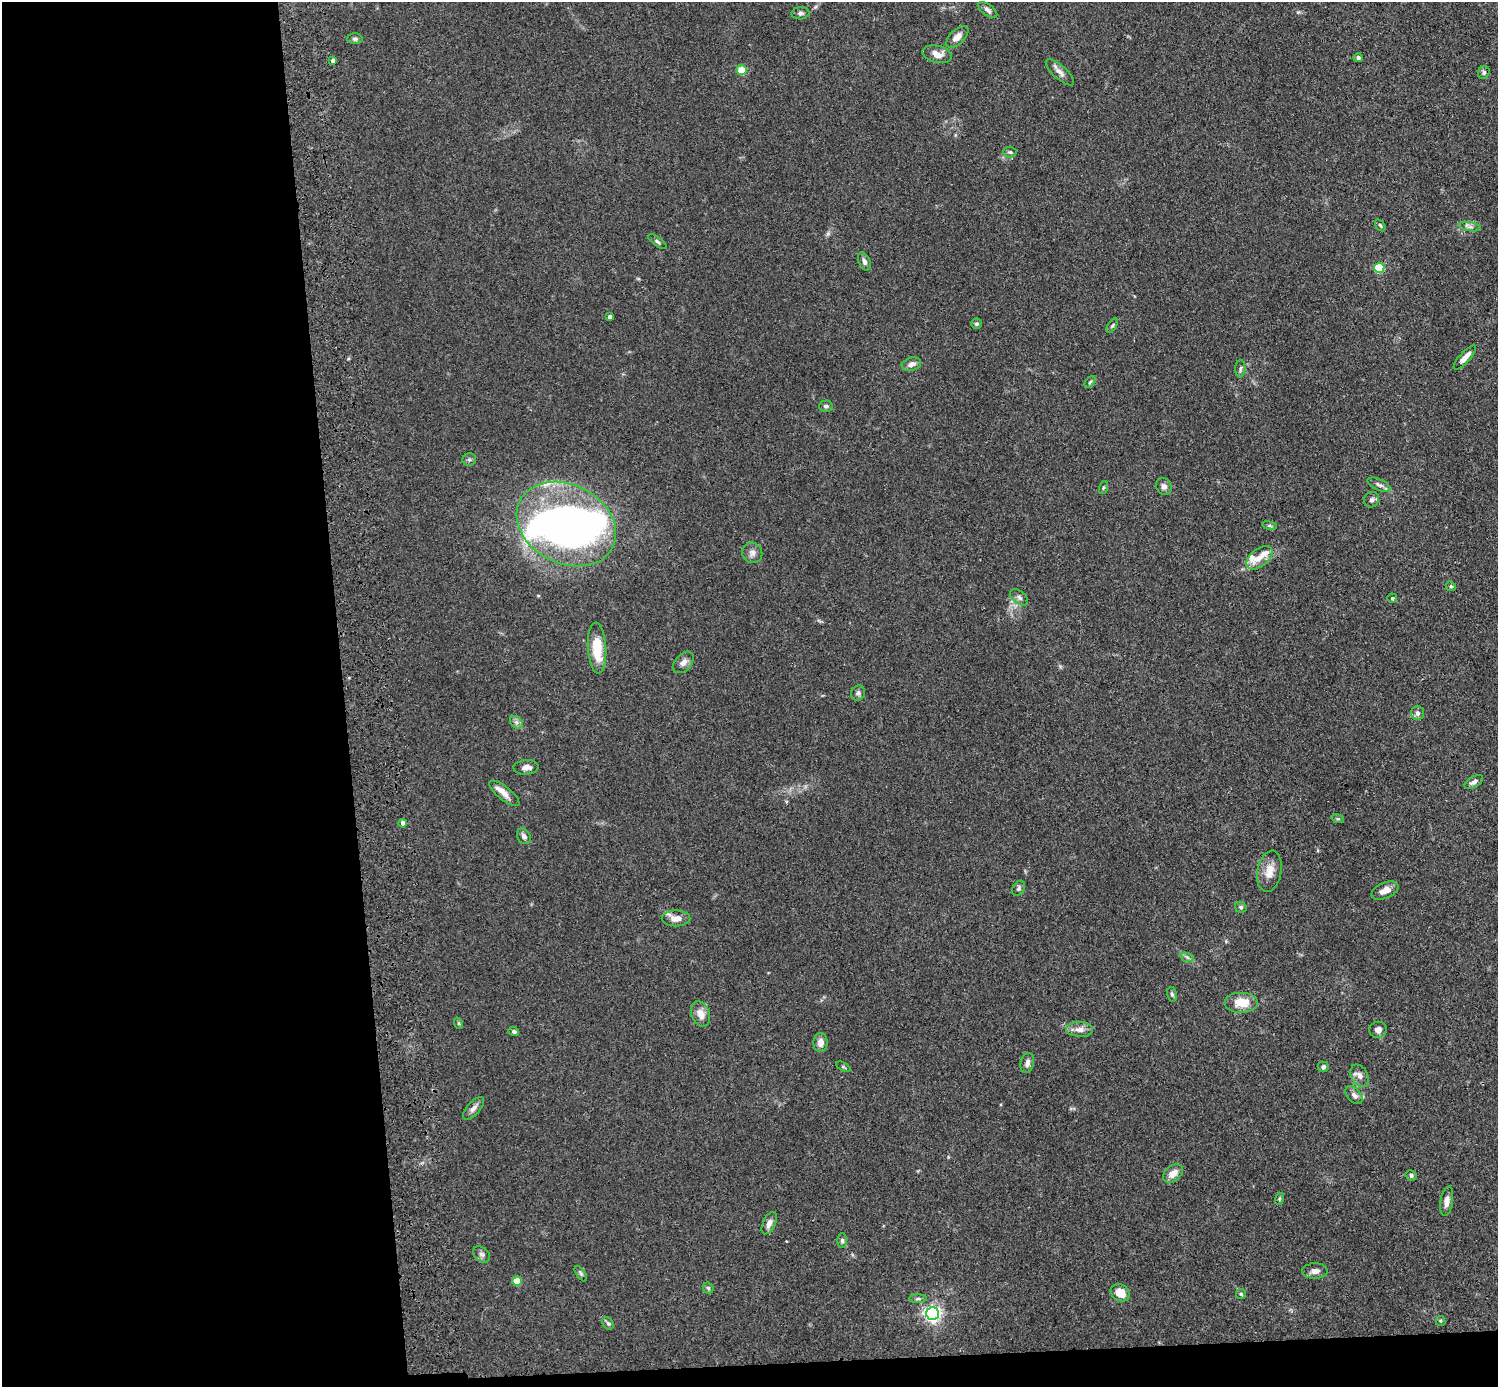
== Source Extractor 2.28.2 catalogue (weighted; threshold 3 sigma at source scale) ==
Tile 7 of 3 x 3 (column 1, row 3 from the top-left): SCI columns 117-1612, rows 145-1529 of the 4719 x 4546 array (HDU 1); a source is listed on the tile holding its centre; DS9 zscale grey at full resolution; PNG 1500 x 1389 px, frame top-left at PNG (2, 2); each listed source drawn as its Kron ellipse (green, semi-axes under 4 px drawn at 4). Shown black and unused: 25% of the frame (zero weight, under 3 of 4 exposures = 6% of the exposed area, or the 3 px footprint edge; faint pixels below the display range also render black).
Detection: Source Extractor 2.28.2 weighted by HDU 2 'WHT'; one run over the whole footprint, this tile lists its part. Background 0.0625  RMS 0.0062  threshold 0.0278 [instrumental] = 3 sigma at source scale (4.5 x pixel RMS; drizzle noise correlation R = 1.50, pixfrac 1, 0.05/0.05 arcsec/px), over >= 5 px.
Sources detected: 90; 2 inside a brighter object's white glare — neither listed nor drawn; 4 inside a brighter listed object's ellipse — not listed separately; the other 84 listed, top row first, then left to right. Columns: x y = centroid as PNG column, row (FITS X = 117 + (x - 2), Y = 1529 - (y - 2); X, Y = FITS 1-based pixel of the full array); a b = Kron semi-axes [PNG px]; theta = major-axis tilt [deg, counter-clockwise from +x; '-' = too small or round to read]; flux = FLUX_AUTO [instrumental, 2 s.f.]
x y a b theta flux
988 10 11 5 -37 1.9
800 13 9 6 4 1.7
957 37 13 7 44 4
355 39 7 5 0 1.4
937 54 15 8 -13 6.4
1358 58 5 4 - 1.5
333 60 4 4 - 2.3
741 70 5 5 - 11
1060 72 18 6 -42 3.6
1484 72 7 5 61 1.4
1010 152 6 5 - 1.1
1380 225 7 3 -54 0.82
1470 227 11 4 -11 1.9
657 242 11 4 -37 1.5
864 261 10 5 -66 2.2
1379 268 5 5 - 33
610 317 4 4 - 2
977 324 5 5 - 1.1
1112 326 8 4 55 1
1465 358 15 5 48 4.8
911 364 10 6 17 2.9
1240 369 8 5 86 1.4
1090 382 7 4 46 0.91
826 406 7 5 3 1.6
469 459 7 6 - 1.5
1379 485 13 5 -24 2.1
1164 486 9 7 -61 2.6
1103 488 7 3 71 0.71
1372 500 8 7 - 1.8
566 524 52 39 -27 220
1269 526 7 4 -9 1.1
752 553 10 10 - 3.2
1259 558 15 9 39 6.1
1451 586 5 4 - 0.8
1019 597 10 6 -38 2
1392 598 5 4 - 1
597 648 25 9 -86 18
683 662 12 8 47 3.2
858 693 8 7 - 1.7
1417 713 7 6 - 2.2
516 722 7 5 -45 1.9
526 767 12 7 4 3.5
1474 782 10 5 29 2.6
504 793 18 6 -38 5.3
1338 819 6 4 -17 0.81
403 823 4 4 - 3.5
524 836 8 6 -61 2.1
1269 871 21 12 80 7.8
1018 888 8 6 58 1.4
1385 890 14 8 23 5.5
1241 907 6 5 - 1.3
676 918 14 8 0 5.4
1187 957 7 4 -19 1.4
1172 994 7 5 -79 1.2
1241 1002 17 10 0 12
700 1014 13 9 -67 5.7
458 1023 6 4 -71 0.81
1080 1029 13 7 -3 4.5
1378 1030 8 8 - 3.1
514 1031 5 4 - 1.2
820 1043 9 7 90 4.5
1027 1063 10 6 76 2.8
843 1067 8 3 -29 0.72
1323 1067 5 5 - 1.5
1360 1076 12 8 -62 3.7
1354 1095 10 6 -47 2.9
474 1108 14 6 49 2.8
1173 1173 11 7 38 6.2
1411 1175 6 5 - 1.5
1279 1199 6 4 72 0.86
1447 1201 15 6 81 3.6
769 1223 12 6 64 3.5
842 1241 7 5 -88 1.4
482 1254 10 6 -38 2
1315 1271 13 7 1 3.5
581 1274 9 4 -55 1.2
517 1281 5 4 - 13
708 1288 6 4 -45 1
1120 1293 10 8 -32 8.4
1241 1294 5 5 - 0.94
918 1299 9 4 0 1.2
933 1314 6 6 - 220
1441 1321 5 4 - 0.77
608 1323 7 5 -56 1.5